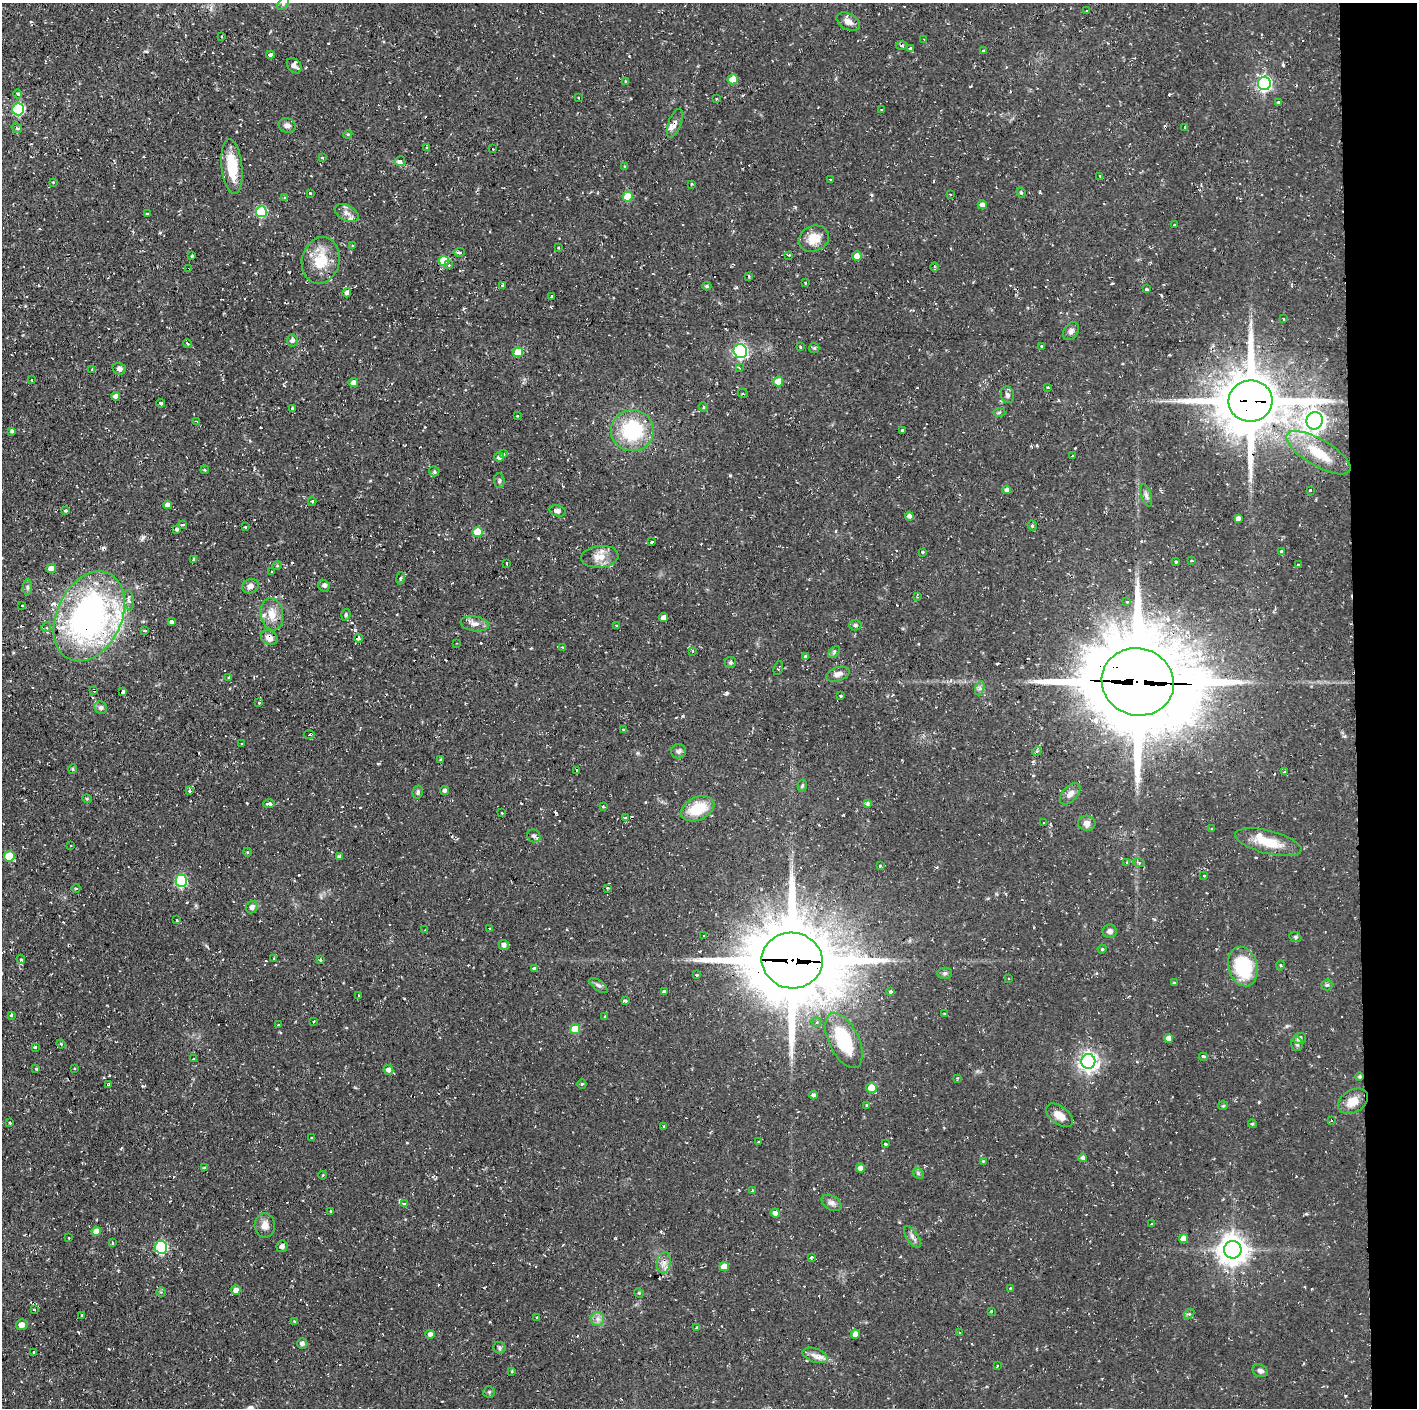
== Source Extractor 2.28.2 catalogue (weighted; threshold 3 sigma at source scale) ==
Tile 6 of 3 x 3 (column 3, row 2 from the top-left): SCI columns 2833-4247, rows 1407-2812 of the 4247 x 4218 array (HDU 1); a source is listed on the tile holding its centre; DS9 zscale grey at full resolution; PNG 1419 x 1410 px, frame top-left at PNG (2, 3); each listed source drawn as its Kron ellipse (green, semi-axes under 4 px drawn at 4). Shown black and unused: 4% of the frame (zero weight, under 2 of 3 exposures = <1% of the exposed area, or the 3 px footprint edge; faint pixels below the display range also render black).
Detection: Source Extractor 2.28.2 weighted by HDU 2 'WHT'; one run over the whole footprint, this tile lists its part. Background 0.0586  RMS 0.0063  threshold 0.0283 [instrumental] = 3 sigma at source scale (4.5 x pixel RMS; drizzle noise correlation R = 1.50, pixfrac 1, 0.05/0.05 arcsec/px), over >= 5 px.
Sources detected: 358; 1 inside a brighter object's white glare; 41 cosmic-ray / hot-pixel residue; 1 long thin detection or spike segment (spike, bleed or trail) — neither listed nor drawn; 6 inside a brighter listed object's ellipse — not listed separately; the other 309 listed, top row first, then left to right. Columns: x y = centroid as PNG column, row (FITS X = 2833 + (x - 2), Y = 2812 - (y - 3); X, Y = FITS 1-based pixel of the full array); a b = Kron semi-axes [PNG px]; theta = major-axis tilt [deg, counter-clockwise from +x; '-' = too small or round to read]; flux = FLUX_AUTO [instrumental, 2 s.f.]
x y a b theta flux
283 4 7 4 54 1.3
1087 11 3 3 - 1
848 22 12 8 -28 4.1
222 36 3 2 - 0.46
924 39 3 2 - 0.68
901 45 6 2 -3 0.74
910 48 4 3 - 0.7
983 50 3 3 - 1.7
270 55 4 3 - 9.8
294 66 9 6 -48 2.7
733 79 5 5 - 7.6
625 81 3 3 - 0.47
1264 83 7 6 - 130
18 94 4 3 - 0.63
579 98 3 2 - 0.52
716 99 3 3 - 0.65
1279 102 3 3 - 2
18 109 6 6 - 60
882 110 3 2 - 0.95
675 123 15 6 69 3.5
287 125 8 7 - 2.7
1184 127 4 2 - 0.53
17 128 5 3 - 0.75
348 134 4 3 - 0.58
426 147 3 3 - 0.87
493 149 3 2 - 0.44
322 158 3 2 - 1.1
400 161 5 5 - 3.6
232 167 27 10 -84 21
625 167 4 4 - 0.75
1100 176 3 3 - 0.64
830 180 3 3 - 1
53 182 4 2 - 0.49
692 184 3 3 - 0.67
310 193 3 2 - 0.65
1021 193 5 3 - 0.87
950 194 3 2 - 0.49
628 196 5 5 - 15
285 198 4 4 - 0.82
982 205 5 4 - 2.9
261 212 5 5 - 44
147 213 3 2 - 0.76
347 213 13 8 -27 3.8
1174 225 3 3 - 1.9
814 239 15 12 24 9.2
353 246 3 2 - 1.4
559 248 3 2 - 0.48
459 252 5 4 - 1
789 255 3 3 - 0.74
192 256 3 3 - 1.2
857 256 5 4 - 5.2
321 260 23 19 76 18
444 261 5 5 - 17
449 265 4 4 - 0.69
935 267 5 3 - 0.89
188 269 3 2 - 0.41
749 276 3 2 - 0.87
806 283 4 2 - 0.82
503 286 3 3 - 4.8
707 286 4 4 - 1
1146 289 3 3 - 1.5
347 293 4 4 - 2
552 297 3 3 - 1.5
1283 318 3 3 - 1.1
1071 331 9 7 57 2.3
292 341 6 5 - 2.1
188 344 5 4 - 0.83
1042 346 3 3 - 1.4
800 347 4 3 - 0.67
814 348 5 5 - 1
740 351 7 6 - 120
518 352 5 5 - 13
740 368 4 2 - 0.48
92 369 4 2 - 0.48
119 369 7 5 -13 2.3
32 380 3 2 - 0.39
778 381 5 5 - 7.7
353 383 5 4 - 2.8
1048 387 3 3 - 0.56
743 394 5 3 - 0.65
1007 395 8 6 -73 2.1
116 396 4 4 - 2.2
1251 401 22 20 7 3900
160 403 4 3 - 2.6
703 407 5 3 - 0.61
293 408 3 3 - 3.4
999 413 6 4 2 0.94
517 416 3 2 - 0.65
196 421 4 2 - 0.47
1315 421 9 8 - 340
903 430 3 3 - 4.4
12 431 4 4 - 1.4
632 431 21 20 - 43
1318 453 36 13 -30 19
503 454 3 3 - 1.6
1073 456 3 3 - 0.89
499 457 5 5 - 1.4
205 470 4 3 - 0.57
434 471 5 5 - 0.91
499 481 7 5 -84 1.2
1007 490 4 4 - 1.9
1310 490 3 3 - 1.8
1146 495 12 5 -72 1.9
312 501 4 3 - 0.48
168 505 4 4 - 3.1
66 511 3 3 - 3.3
557 511 8 5 -13 2.2
909 516 4 4 - 2.1
1238 518 4 4 - 2.3
182 525 4 3 - 1.7
1032 526 5 4 - 0.96
245 527 3 3 - 0.97
176 529 4 4 - 1
478 532 5 5 - 12
652 542 3 2 - 1
1281 551 3 3 - 1.6
922 552 3 3 - 5.8
600 557 19 11 6 8
194 559 3 3 - 1.4
1176 561 3 3 - 1.3
1191 561 3 2 - 0.6
507 564 3 3 - 1.7
1298 565 3 3 - 2.6
277 566 5 3 - 0.6
51 568 4 4 - 4.1
272 572 3 2 - 0.59
400 578 6 3 80 0.72
250 586 8 7 - 3
324 586 6 5 - 1.5
27 587 8 4 -90 1.1
917 597 3 3 - 0.52
129 600 10 5 -81 2
1127 602 3 3 - 0.94
22 605 2 2 - 0.61
272 614 16 11 -81 8.5
346 615 6 4 72 1
89 616 47 32 65 200
663 618 4 4 - 3.1
171 622 4 3 - 5
475 624 14 7 -9 3.9
855 625 6 5 - 1.2
617 626 4 3 - 2.6
46 627 5 4 - 1.1
145 631 4 3 - 1.4
269 637 9 7 -34 3.7
358 638 4 4 - 2.1
457 643 3 2 - 0.43
562 647 3 3 - 0.96
693 651 3 3 - 1.3
834 652 7 4 47 1.1
805 657 4 3 - 1.4
730 662 5 5 - 1
778 668 7 3 70 1.1
838 674 12 7 18 3.5
229 677 3 2 - 0.65
1138 682 36 33 -19 9600
980 688 7 4 71 1.4
94 690 3 3 - 1.1
123 692 4 3 - 8
841 696 3 3 - 1.4
259 703 3 2 - 0.6
101 708 6 6 - 1.6
623 730 4 3 - 0.83
309 735 5 3 - 0.93
242 744 3 2 - 0.6
679 751 7 7 - 1.7
1037 751 5 4 - 0.85
441 760 3 3 - 0.74
73 769 5 3 - 0.76
576 771 3 2 - 1.6
1285 772 3 3 - 1.4
802 786 6 4 79 0.82
445 790 4 4 - 1.5
190 791 4 4 - 1.2
418 792 7 5 80 1.4
1070 794 13 7 48 3.5
87 799 5 3 - 0.56
269 804 6 3 2 3.5
867 804 4 4 - 1.2
603 807 3 3 - 0.63
698 809 17 11 25 19
502 813 2 2 - 0.56
626 818 4 3 - 6.9
1044 823 2 2 - 0.58
1087 823 9 7 -4 3
1211 829 3 3 - 0.98
534 836 7 6 - 1.9
1268 842 34 11 -14 15
70 846 3 2 - 1
247 852 4 3 - 0.48
9 856 5 5 - 16
339 857 4 4 - 1.6
1127 862 4 3 - 0.56
1139 862 6 3 -20 0.91
880 866 3 3 - 1.1
1204 875 3 2 - 0.65
181 881 6 5 - 50
76 888 4 3 - 0.49
607 888 3 2 - 1.1
252 907 6 5 - 2.6
177 920 3 2 - 0.56
490 928 4 3 - 2.4
425 930 3 2 - 0.5
1110 931 7 6 - 2.5
704 936 3 3 - 1.2
1295 937 6 5 - 0.98
504 945 5 5 - 2.4
1102 949 4 4 - 0.83
273 958 4 3 - 0.68
21 959 5 4 - 1.3
320 960 3 3 - 1.8
792 960 30 28 -8 7200
1280 965 4 3 - 0.69
1243 966 20 14 -75 37
534 968 4 3 - 5.7
945 973 7 5 0 1.4
696 975 3 2 - 0.9
1009 979 3 2 - 0.56
1174 983 4 3 - 0.58
598 985 11 5 -36 1.7
1327 985 5 5 - 1.1
664 992 4 4 - 1.4
891 992 4 3 - 1.5
358 996 3 2 - 0.93
625 1001 4 3 - 2.9
944 1014 3 2 - 0.65
11 1015 3 3 - 1.4
605 1016 3 3 - 0.69
313 1021 3 2 - 0.72
816 1022 5 4 - 1
278 1025 4 2 - 0.46
575 1029 5 5 - 13
1169 1038 4 4 - 4.1
1300 1038 6 5 - 2.1
844 1040 30 15 -64 34
61 1044 4 3 - 0.64
1297 1044 7 5 -74 1.5
35 1048 3 3 - 1.5
1203 1057 4 3 - 1.8
193 1059 3 3 - 1.1
1088 1061 7 7 - 280
36 1069 4 3 - 1
75 1069 3 3 - 1
388 1070 5 5 - 2.6
1359 1076 4 4 - 0.77
957 1078 3 2 - 0.52
582 1084 5 4 - 0.71
108 1085 3 3 - 4.1
872 1088 5 5 - 10
814 1095 4 4 - 1.5
1353 1101 16 11 32 8.2
866 1105 4 3 - 0.9
1223 1106 5 4 - 0.76
1059 1115 15 9 -37 6.2
1331 1120 3 3 - 0.73
10 1123 4 2 - 0.59
1252 1124 4 3 - 0.83
664 1127 3 3 - 1.4
312 1138 3 3 - 0.99
759 1141 3 3 - 1.5
886 1144 3 3 - 4.8
1083 1158 4 4 - 1.5
983 1161 4 4 - 0.52
205 1168 4 3 - 1.4
860 1168 4 4 - 2.9
918 1173 6 4 -47 1.1
323 1175 4 2 - 0.41
752 1191 3 3 - 0.97
832 1203 11 7 -30 2.4
405 1204 4 3 - 4.2
331 1212 3 3 - 1.3
775 1213 4 4 - 3.3
1152 1224 3 3 - 1.7
265 1225 12 10 -86 4.4
96 1231 4 4 - 4.8
68 1237 3 3 - 1.6
912 1237 12 5 -57 2.5
1184 1239 4 4 - 5.4
112 1243 3 2 - 1.1
282 1246 6 5 - 2
161 1247 6 6 - 64
1233 1250 9 8 - 810
812 1257 3 3 - 2.4
664 1263 11 6 81 3.4
724 1266 5 4 - 6.6
1010 1288 3 2 - 0.59
236 1290 5 4 - 3.9
161 1292 4 4 - 0.76
639 1293 5 4 - 0.68
34 1309 3 2 - 0.73
991 1311 3 2 - 0.81
1189 1314 6 4 45 1
82 1316 3 3 - 0.99
536 1318 4 2 - 0.47
598 1319 7 6 - 2.4
295 1321 3 3 - 0.62
22 1325 6 5 - 3.2
697 1328 3 3 - 2.6
959 1333 3 3 - 0.58
430 1334 4 4 - 2
855 1334 4 4 - 3.9
302 1344 5 5 - 2
499 1348 6 5 - 1.2
33 1352 3 3 - 1
815 1355 13 7 -20 3.6
997 1365 3 3 - 1
1260 1371 8 6 -23 2.1
512 1372 3 2 - 0.71
489 1392 6 6 - 1.1
Overlapping masked pixels (flux is a lower limit): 10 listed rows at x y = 675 123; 444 261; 188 269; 1251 401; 1315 421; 89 616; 269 637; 1138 682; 94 690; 792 960
Isophote crosses this tile's border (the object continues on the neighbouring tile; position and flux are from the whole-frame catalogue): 1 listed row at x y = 283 4
Unlisted compact peaks at least as high as the median listed source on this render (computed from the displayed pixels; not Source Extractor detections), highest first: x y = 727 693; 730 475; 1283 65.